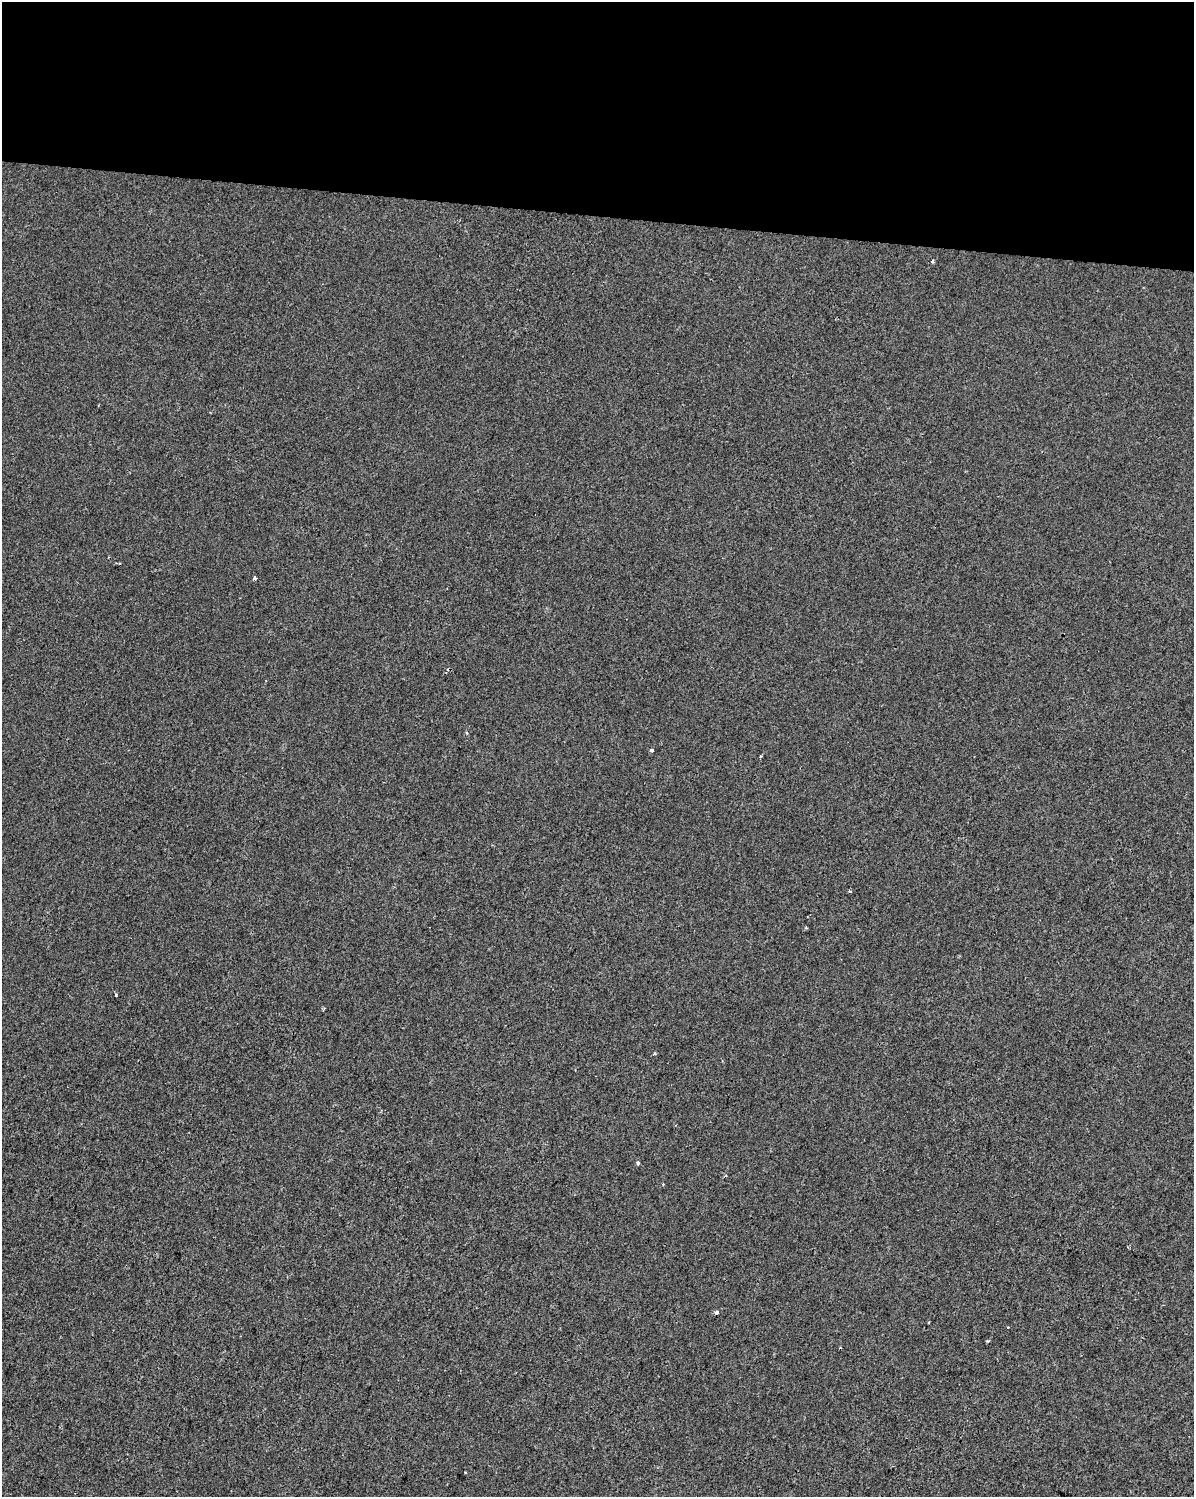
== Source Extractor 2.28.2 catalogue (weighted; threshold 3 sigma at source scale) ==
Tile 3 of 4 x 3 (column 3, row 1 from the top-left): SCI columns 2387-3578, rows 3217-4711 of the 4778 x 4994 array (HDU 1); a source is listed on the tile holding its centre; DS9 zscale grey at full resolution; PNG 1196 x 1499 px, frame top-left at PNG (2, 2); no overlay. Shown black and unused: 14% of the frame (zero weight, under 2 of 3 exposures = <1% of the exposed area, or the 3 px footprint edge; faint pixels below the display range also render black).
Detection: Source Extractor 2.28.2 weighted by HDU 2 'WHT'; one run over the whole footprint, this tile lists its part. Background -1.15e-04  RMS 0.0042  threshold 0.0191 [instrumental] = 3 sigma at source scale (4.5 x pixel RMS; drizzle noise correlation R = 1.50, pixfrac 1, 0.0396/0.0396 arcsec/px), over >= 5 px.
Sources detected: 13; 2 cosmic-ray / hot-pixel residue — not listed; the other 11 listed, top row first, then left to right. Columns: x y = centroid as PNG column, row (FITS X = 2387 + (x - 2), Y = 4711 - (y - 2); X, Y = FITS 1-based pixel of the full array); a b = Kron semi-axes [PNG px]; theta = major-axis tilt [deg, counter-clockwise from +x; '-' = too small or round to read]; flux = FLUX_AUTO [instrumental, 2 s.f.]
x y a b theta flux
933 261 3 3 - 1.5
254 578 4 3 - 5.3
652 750 4 3 - 1.2
760 756 3 3 - 4.6
806 928 4 4 - 0.42
116 995 3 2 - 0.84
638 1163 4 4 - 0.73
717 1312 4 3 - 2.6
929 1322 3 3 - 2.1
987 1341 5 3 - 0.42
465 1472 2 2 - 0.43